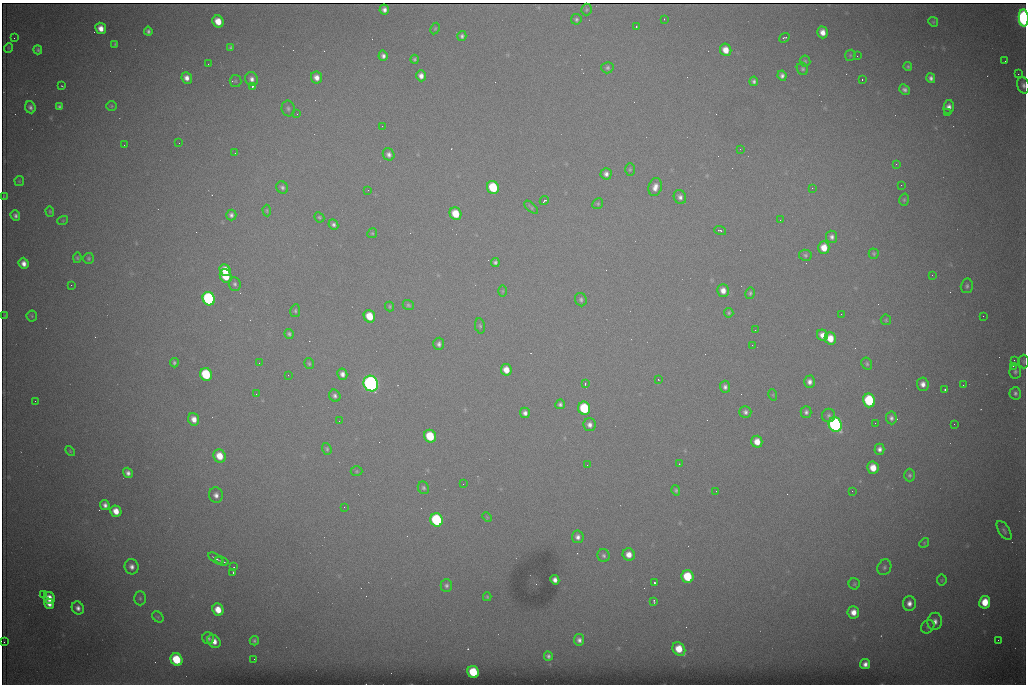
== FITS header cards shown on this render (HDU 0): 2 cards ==
NAXIS1  =                 1024 /fastest changing axis
NAXIS2  =                  682 /next to fastest changing axis

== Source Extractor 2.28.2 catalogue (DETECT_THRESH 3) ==
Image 1024 x 682 px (HDU 0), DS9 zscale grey, 1 PNG px = 1 image px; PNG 1028 x 686 px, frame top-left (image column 1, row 682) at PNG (2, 3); each listed source drawn as its Kron ellipse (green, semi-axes under 4 px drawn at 4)
Background 4550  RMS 44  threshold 133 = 3 sigma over >= 5 px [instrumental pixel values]
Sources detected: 225; all 225 listed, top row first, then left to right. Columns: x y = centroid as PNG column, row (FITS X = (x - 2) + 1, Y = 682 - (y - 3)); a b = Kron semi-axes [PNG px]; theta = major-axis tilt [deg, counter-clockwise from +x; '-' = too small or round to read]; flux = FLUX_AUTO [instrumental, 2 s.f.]
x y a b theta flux
384 10 5 5 - 1.3e+04
586 10 6 5 - 4.7e+03
1024 18 8 5 -86 9.2e+05
576 19 5 5 - 6.7e+03
664 19 2 2 - 1.9e+03
218 21 6 5 - 4.7e+04
933 22 5 4 - 3.6e+03
636 27 3 2 - 2.0e+03
101 28 6 5 - 2.7e+04
435 29 6 4 63 3.5e+03
148 31 4 4 - 7.4e+03
822 32 6 5 - 2.5e+04
462 36 5 4 - 7.2e+03
14 38 2 2 - 1.3e+03
784 38 5 4 - 4.5e+03
115 44 4 4 - 3.9e+03
8 48 5 3 - 2.5e+03
231 48 4 4 - 4.9e+03
38 50 4 4 - 5.6e+03
726 50 6 5 - 3.7e+04
850 55 6 5 - 3.9e+03
383 56 5 4 - 1.0e+04
857 56 2 2 - 1.5e+03
415 59 4 4 - 5.7e+03
805 61 5 5 - 4.6e+03
1005 61 2 2 - 1.4e+03
208 64 2 2 - 3.1e+03
908 66 4 4 - 4.5e+03
607 68 6 5 - 7.0e+03
802 69 6 5 - 6.1e+03
1018 74 2 2 - 1.5e+04
421 76 5 5 - 1.7e+04
782 76 5 4 - 1.0e+04
316 77 6 5 - 2.1e+04
187 78 6 5 - 1.9e+04
931 78 5 4 - 1.0e+04
252 79 7 6 - 1.4e+04
862 79 3 2 - 4.7e+03
235 81 6 6 - 4.4e+03
754 81 4 4 - 7.8e+03
1023 85 8 6 -75 1.0e+04
62 86 3 2 - 2.2e+03
252 86 3 3 - 8.7e+04
904 90 6 4 -41 9.4e+03
112 106 5 4 - 4.1e+03
30 107 6 5 - 9.9e+03
59 107 4 4 - 6.6e+03
949 107 7 5 79 1.7e+04
288 108 8 6 -81 7.8e+03
947 112 2 2 - 3.3e+03
297 114 3 2 - 2.8e+03
382 126 2 2 - 1.6e+03
179 143 3 2 - 3.8e+03
124 145 2 2 - 1.8e+03
740 149 3 2 - 3.0e+03
235 153 2 2 - 1.5e+03
389 154 6 5 - 1.2e+04
896 164 3 3 - 2.2e+03
630 169 6 5 - 4.6e+03
606 174 6 5 - 1.2e+04
19 181 5 4 - 3.6e+03
901 185 2 2 - 1.6e+03
282 187 6 5 - 7.8e+03
493 187 6 6 - 1.6e+05
655 187 9 6 73 2.3e+04
812 188 2 2 - 4.1e+03
368 190 2 2 - 9.0e+03
4 197 3 2 - 2.6e+03
680 197 7 6 - 1.2e+04
904 200 6 4 75 4.8e+03
544 201 4 2 - 5.2e+03
598 204 6 5 - 4.5e+03
531 207 8 4 -43 5.3e+03
267 210 6 4 -88 4.0e+03
50 211 5 4 - 4.0e+03
455 214 6 5 - 7.4e+04
15 215 5 4 - 8.6e+03
231 215 5 5 - 9.1e+03
319 217 5 4 - 4.5e+03
63 220 5 3 - 2.9e+03
780 220 3 2 - 2.4e+03
333 225 5 5 - 8.8e+03
720 231 6 3 -19 5.4e+03
372 233 5 4 - 4.0e+03
832 237 6 5 - 1.1e+04
824 248 6 5 - 4.3e+04
874 254 5 5 - 4.9e+03
805 255 6 5 - 5.8e+03
77 258 5 4 - 4.5e+03
89 258 5 5 - 5.4e+03
495 262 4 4 - 7.7e+03
24 263 6 5 - 1.9e+04
225 270 6 5 - 4.5e+04
932 275 2 2 - 1.3e+03
226 276 7 5 -61 1.0e+05
235 284 7 6 - 7.6e+03
71 285 2 2 - 7.1e+03
967 286 7 6 - 7.0e+03
503 291 6 4 89 3.3e+03
723 291 6 5 - 2.4e+04
750 293 6 4 79 5.9e+03
209 299 7 6 - 6.3e+05
581 300 7 5 -68 7.5e+03
408 305 6 5 - 6.0e+03
390 306 5 4 - 4.1e+03
295 311 6 5 - 5.5e+03
729 313 5 4 - 4.9e+03
841 314 3 2 - 2.4e+03
4 316 3 2 - 2.9e+03
32 316 5 5 - 4.3e+03
369 316 6 5 - 6.9e+04
983 316 2 2 - 1.3e+03
886 320 5 5 - 4.3e+03
480 326 8 5 -79 6.2e+03
755 330 2 2 - 1.6e+03
289 334 5 4 - 6.7e+03
822 335 6 5 - 2.2e+04
830 338 6 5 - 4.6e+04
439 344 6 5 - 1.0e+04
752 345 2 2 - 4.4e+03
1014 360 3 2 - 2.6e+03
1024 361 7 5 -90 5.1e+03
174 363 5 4 - 5.8e+03
259 363 2 2 - 1.9e+03
309 364 5 5 - 5.1e+03
867 364 6 5 - 5.5e+03
1013 366 2 2 - 2.2e+04
506 370 6 5 - 3.6e+04
1015 372 7 6 - 7.1e+03
206 374 6 6 - 1.8e+05
342 374 6 5 - 1.5e+04
288 375 2 2 - 1.6e+03
658 379 2 2 - 2.1e+03
809 382 6 5 - 1.5e+04
371 383 8 7 - 1.6e+06
585 384 3 2 - 2.9e+03
923 384 6 6 - 1.9e+04
963 385 3 2 - 2.3e+03
725 387 6 5 - 1.0e+04
945 389 3 3 - 5.8e+03
1015 393 6 6 - 8.9e+03
256 394 2 2 - 2.1e+03
773 395 6 3 -73 3.0e+03
335 396 6 5 - 9.5e+03
869 400 7 6 - 2.2e+05
35 401 2 2 - 1.5e+03
560 404 5 5 - 8.1e+03
584 408 6 6 - 1.9e+05
745 412 6 6 - 9.9e+03
806 412 6 5 - 9.2e+03
525 413 5 5 - 1.3e+04
829 415 7 6 - 8.0e+03
891 418 6 5 - 1.0e+04
194 419 6 5 - 2.4e+04
339 421 2 2 - 1.3e+03
875 423 2 2 - 1.7e+03
954 424 2 2 - 9.2e+03
590 425 6 6 - 1.4e+04
835 425 7 6 - 8.9e+05
430 436 6 6 - 1.2e+05
757 442 6 5 - 3.5e+04
327 449 6 4 -72 5.0e+03
879 449 5 5 - 1.2e+04
70 451 6 3 -46 3.1e+03
220 456 7 6 - 5.5e+04
679 464 3 2 - 4.4e+03
587 465 3 2 - 3.7e+03
873 468 6 5 - 4.4e+04
357 471 6 5 - 4.2e+03
128 473 5 4 - 1.2e+04
910 475 6 5 - 7.0e+03
463 484 2 2 - 1.3e+03
423 488 6 5 - 6.5e+03
676 490 5 4 - 5.3e+03
716 491 3 2 - 2.3e+03
852 491 2 2 - 1.4e+03
216 495 8 7 - 1.5e+04
105 505 5 4 - 1.2e+04
344 507 3 2 - 4.1e+03
116 511 6 5 - 3.5e+04
487 517 5 3 - 2.7e+03
437 520 7 6 - 3.8e+05
1004 530 11 5 -58 8.3e+03
578 537 6 6 - 1.3e+04
924 543 5 4 - 3.4e+03
629 554 6 6 - 2.9e+04
604 556 6 6 - 7.8e+03
216 558 8 2 -32 7.5e+03
222 561 7 2 -19 5.7e+03
132 567 7 7 - 1.6e+04
234 567 2 2 - 1.6e+03
884 567 8 6 63 7.9e+03
233 573 3 2 - 5.3e+03
688 577 6 6 - 1.3e+05
555 580 5 4 - 1.3e+04
942 580 5 5 - 4.1e+03
654 583 3 3 - 9.9e+04
854 584 5 5 - 4.7e+03
446 585 6 5 - 8.8e+03
43 594 2 2 - 9.4e+03
487 597 4 3 - 4.0e+03
49 598 6 5 - 3.7e+04
140 598 7 6 - 7.1e+03
654 601 4 2 - 3.8e+03
985 602 6 5 - 6.3e+04
909 603 7 6 - 1.9e+04
49 604 5 4 - 2.0e+04
78 608 7 5 -56 1.5e+04
218 609 6 5 - 4.8e+04
853 612 6 6 - 2.9e+04
158 617 6 5 - 4.9e+03
935 621 9 7 80 1.9e+04
928 627 7 6 - 6.2e+03
208 638 6 5 - 8.0e+03
579 640 6 5 - 1.2e+04
998 640 2 2 - 1.2e+03
214 641 7 6 - 2.3e+04
254 641 5 4 - 5.7e+03
4 642 2 2 - 1.8e+03
679 649 7 5 -54 6.1e+04
548 656 5 4 - 8.0e+03
176 659 6 5 - 1.3e+05
254 659 2 2 - 5.2e+03
865 664 5 5 - 1.6e+04
473 672 6 5 - 1.3e+05
At the frame edge (FLAGS 8, measured only in part): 3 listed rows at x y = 1024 18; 1023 85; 1024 361

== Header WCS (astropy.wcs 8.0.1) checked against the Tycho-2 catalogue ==
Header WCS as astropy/WCSLIB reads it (CRVAL/CRPIX/CD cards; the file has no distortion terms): RA---TAN/DEC--TAN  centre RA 07:06:07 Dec +31:10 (106.53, +31.16 deg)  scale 1.43 arcsec/px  FOV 24.4' x 16.3'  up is -93 deg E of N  parity flipped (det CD > 0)
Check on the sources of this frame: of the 60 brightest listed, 9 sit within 2.1 arcsec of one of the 15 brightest Tycho-2 stars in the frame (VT <= 12.35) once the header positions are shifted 0.57 arcsec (0.51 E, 0.26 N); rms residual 0.95 arcsec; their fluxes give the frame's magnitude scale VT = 24.97 - 2.5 log10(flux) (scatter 0.25 mag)
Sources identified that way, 9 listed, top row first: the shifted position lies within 2.1 arcsec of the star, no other Tycho-2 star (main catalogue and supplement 1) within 4.2 arcsec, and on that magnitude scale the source's flux lands within +1.5 / -3 mag of the star's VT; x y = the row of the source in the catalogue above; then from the Tycho-2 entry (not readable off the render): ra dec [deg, ICRS J2000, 3 dp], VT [Tycho-2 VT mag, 2 dp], TYC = Tycho-2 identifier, HIP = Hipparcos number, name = IAU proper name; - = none
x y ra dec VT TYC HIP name
1024 18 106.369 +31.359 8.79 2438-636-1 - -
493 187 106.458 +31.151 12.35 2438-728-1 - -
206 374 106.551 +31.041 11.84 2438-663-1 - -
371 383 106.552 +31.106 9.20 2438-180-1 - -
869 400 106.550 +31.305 11.61 2438-184-1 - -
584 408 106.559 +31.192 11.79 2438-1039-1 - -
835 425 106.562 +31.292 10.01 2438-106-1 - -
437 520 106.614 +31.135 11.36 2438-550-1 - -
473 672 106.684 +31.152 11.76 2438-931-1 - -